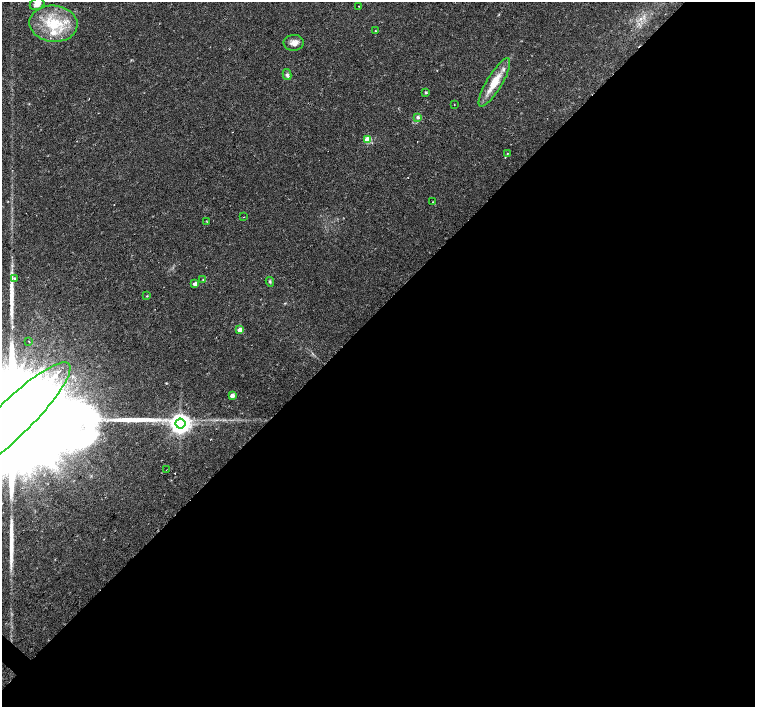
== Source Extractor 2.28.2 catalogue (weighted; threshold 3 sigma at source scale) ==
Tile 12 of 4 x 4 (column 4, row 3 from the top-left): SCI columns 4516-6020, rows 1569-2977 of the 6026 x 6026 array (HDU 1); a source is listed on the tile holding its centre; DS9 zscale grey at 2 x 2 block average (1 PNG px = mean of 2 x 2 image px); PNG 757 x 709 px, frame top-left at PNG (2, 2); each listed source drawn as its Kron ellipse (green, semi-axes under 4 px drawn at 4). Shown black and unused: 56% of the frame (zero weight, under 2 of 3 exposures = <1% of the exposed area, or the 3 px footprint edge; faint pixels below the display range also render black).
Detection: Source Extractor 2.28.2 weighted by HDU 2 'WHT'; one run over the whole footprint, this tile lists its part. Background 0.0233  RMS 0.003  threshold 0.0134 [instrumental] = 3 sigma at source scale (4.5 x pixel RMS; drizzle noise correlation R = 1.50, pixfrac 1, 0.0396/0.0396 arcsec/px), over >= 5 px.
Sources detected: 32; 1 cosmic-ray / hot-pixel residue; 3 long thin detections or spike segments (spike, bleed or trail) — neither listed nor drawn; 2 inside a brighter listed object's ellipse — not listed separately; the other 26 listed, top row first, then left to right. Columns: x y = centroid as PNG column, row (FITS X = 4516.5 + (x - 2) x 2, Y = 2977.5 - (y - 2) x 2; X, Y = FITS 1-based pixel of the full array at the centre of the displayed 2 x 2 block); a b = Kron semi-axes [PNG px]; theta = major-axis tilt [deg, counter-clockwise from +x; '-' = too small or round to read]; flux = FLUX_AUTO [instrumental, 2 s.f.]
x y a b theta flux
37 4 7 5 27 4.3
359 6 2 2 - 0.41
53 24 24 18 -5 29
375 31 2 2 - 0.34
294 43 10 8 2 4.4
287 75 5 4 - 1.6
494 82 28 7 59 14
426 92 3 2 - 1.1
454 105 2 2 - 0.34
418 117 4 3 - 1.5
367 140 3 3 - 26
507 154 3 2 - 0.33
432 202 2 2 - 0.43
243 217 2 2 - 0.33
207 222 2 2 - 0.42
14 278 3 2 - 0.77
203 279 2 2 - 0.49
270 282 5 3 - 0.99
195 284 3 3 - 4.2
147 296 3 2 - 0.49
240 330 3 3 - 6.8
29 341 2 2 - 1.2
232 395 3 3 - 4.9
11 420 81 18 44 80000
180 424 5 5 - 500
166 470 2 2 - 0.55
Isophote crosses this tile's border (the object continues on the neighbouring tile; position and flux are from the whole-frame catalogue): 2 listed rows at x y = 37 4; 11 420
Diffuse or blended objects may show on this block-average render without a row.